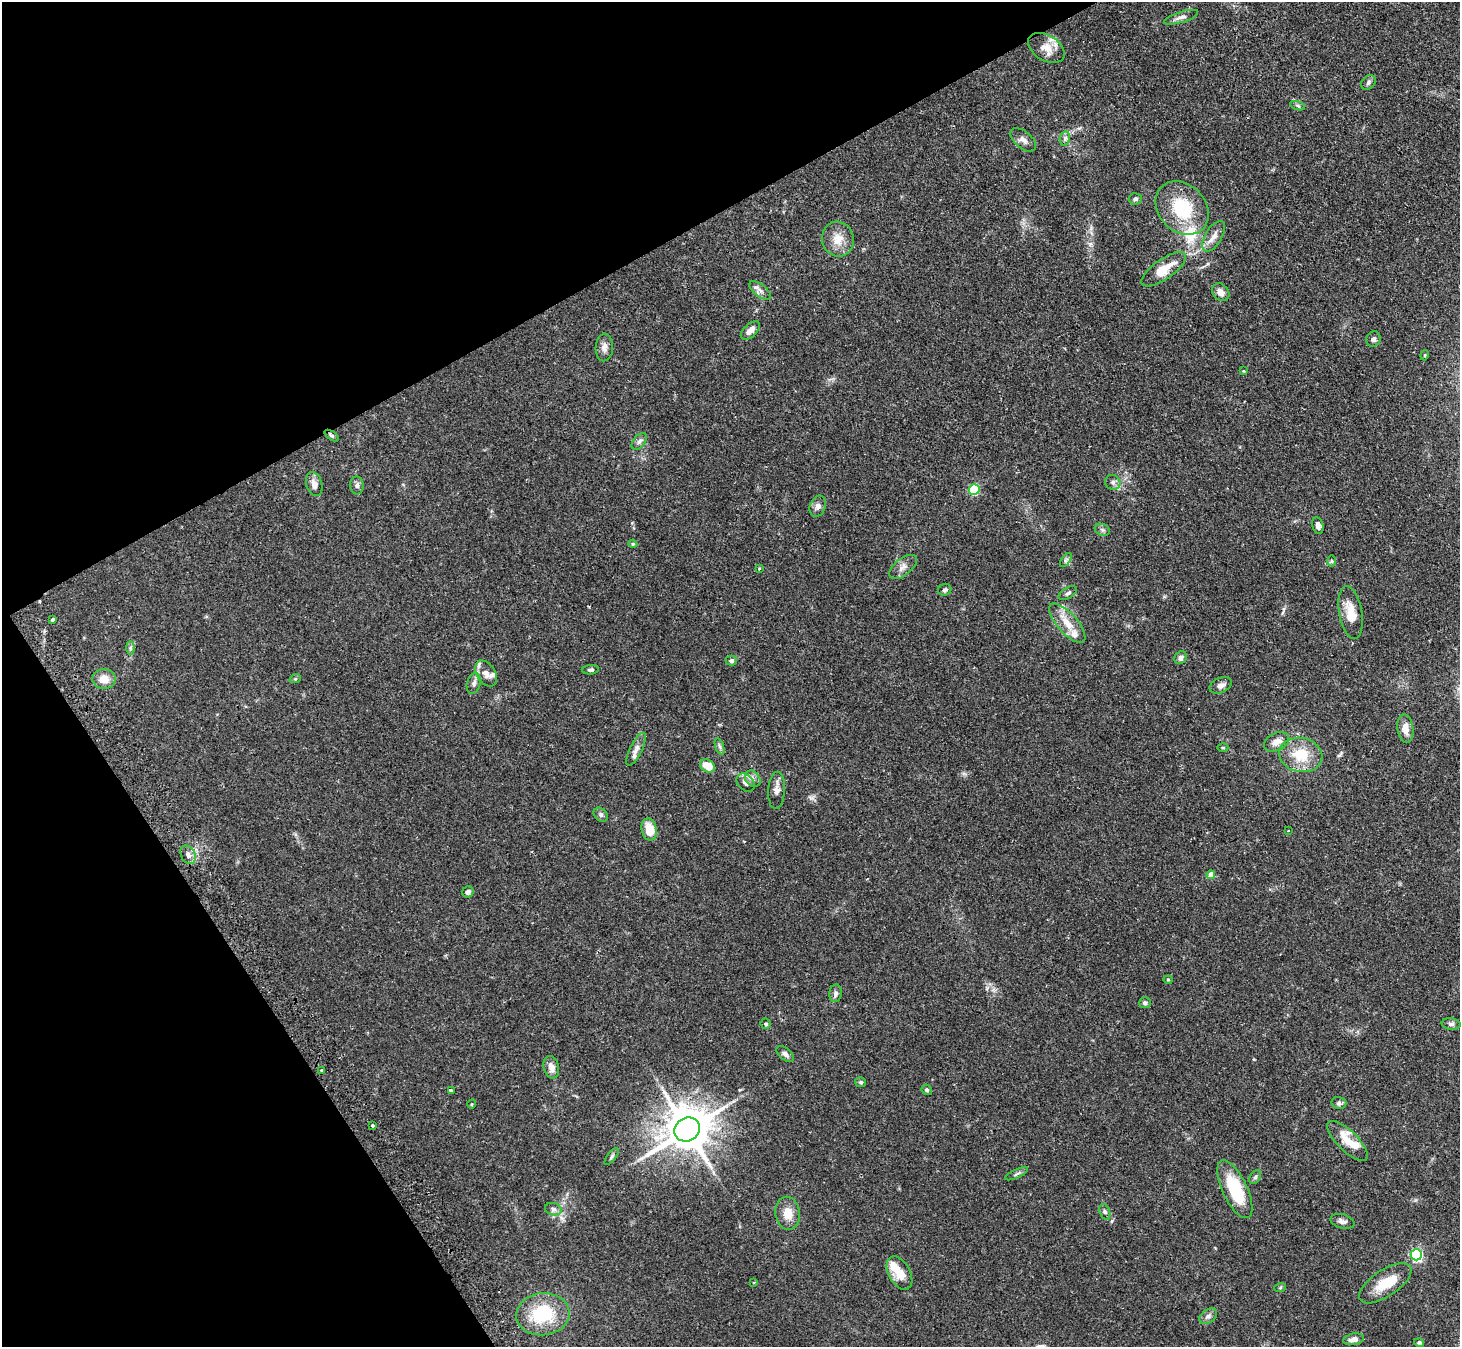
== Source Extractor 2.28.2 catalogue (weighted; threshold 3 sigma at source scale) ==
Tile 5 of 4 x 4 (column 1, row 2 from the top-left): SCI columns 33-1490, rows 2862-4206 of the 5894 x 5862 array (HDU 1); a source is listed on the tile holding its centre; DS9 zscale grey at full resolution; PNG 1462 x 1349 px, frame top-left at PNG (2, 2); each listed source drawn as its Kron ellipse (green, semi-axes under 4 px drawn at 4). Shown black and unused: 26% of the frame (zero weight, under 2 of 3 exposures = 3% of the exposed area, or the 3 px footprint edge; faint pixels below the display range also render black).
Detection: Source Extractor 2.28.2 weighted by HDU 2 'WHT'; one run over the whole footprint, this tile lists its part. Background 0.0965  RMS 0.0064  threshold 0.0288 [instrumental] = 3 sigma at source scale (4.5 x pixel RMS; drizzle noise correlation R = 1.50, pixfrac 1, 0.05/0.05 arcsec/px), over >= 5 px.
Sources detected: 105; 2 inside a brighter object's white glare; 1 cosmic-ray / hot-pixel residue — neither listed nor drawn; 7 inside a brighter listed object's ellipse — not listed separately; the other 95 listed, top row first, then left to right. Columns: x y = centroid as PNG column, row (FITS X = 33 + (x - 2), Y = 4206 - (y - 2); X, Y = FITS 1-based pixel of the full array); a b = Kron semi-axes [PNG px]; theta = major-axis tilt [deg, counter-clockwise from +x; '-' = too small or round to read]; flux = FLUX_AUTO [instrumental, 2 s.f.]
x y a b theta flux
1181 17 18 5 17 2.8
1046 48 20 12 -31 7.6
1368 82 8 6 46 1.7
1298 106 8 3 -19 1.1
1065 138 7 5 79 1.6
1023 140 15 8 -40 3.3
1135 199 6 5 - 1.4
1182 208 29 23 -46 33
1214 236 17 8 59 5.1
838 239 17 16 - 8.6
1164 269 26 10 35 13
760 290 13 6 -38 2.8
1221 292 10 7 -48 3.6
750 330 11 6 44 3.6
1373 339 8 7 - 1.7
604 347 14 8 87 3.4
1425 355 5 3 - 0.58
1243 371 3 3 - 0.67
332 436 8 4 -36 1
639 441 10 5 52 1.9
1113 482 8 7 - 2.2
314 484 12 8 -74 3.8
357 485 9 6 -86 2.1
974 489 5 5 - 38
818 506 11 7 70 2.8
1318 526 9 5 -77 2.4
1102 530 8 6 -22 1.5
633 544 4 4 - 0.71
1066 560 8 4 53 1.2
1332 561 6 4 -89 0.79
903 567 16 8 38 3.9
759 569 3 3 - 0.68
945 590 7 6 - 1.4
1068 593 10 5 31 1.5
1351 613 27 11 -80 11
53 619 4 3 - 1.2
1067 623 25 10 -48 10
130 648 7 4 -90 1.3
1180 658 7 6 - 2.1
731 661 5 5 - 1.7
591 670 8 4 3 1.2
486 673 14 9 -58 4.4
104 679 11 10 - 7.1
295 679 6 3 18 0.64
474 683 10 6 73 2.1
1221 685 12 7 25 2.8
1405 729 15 8 -83 5.6
1277 742 13 9 26 4.9
720 746 8 4 -71 1.3
1223 748 5 3 - 0.7
636 749 18 6 64 3.6
1301 755 22 17 -12 18
708 766 8 6 -35 9.8
753 779 9 7 -53 2.6
746 783 10 7 -45 3
776 790 19 8 87 3.9
601 815 8 6 -46 1.5
649 829 11 7 -78 10
1288 831 2 2 - 0.61
188 855 10 7 -62 2.7
1211 875 4 4 - 5.5
468 892 6 5 - 1.7
1168 980 4 4 - 0.64
835 993 9 6 84 1.9
1145 1003 6 5 - 1.6
766 1024 5 5 - 1.3
1451 1024 9 5 -6 1.8
785 1054 10 5 -38 2.3
551 1067 11 7 -77 4
321 1070 3 2 - 0.8
861 1082 5 5 - 1.1
451 1090 3 3 - 1.2
927 1090 5 5 - 0.99
1339 1103 7 6 - 1.6
472 1104 4 3 - 0.49
372 1126 4 3 - 0.93
687 1129 13 11 35 2500
1347 1141 26 10 -44 9.5
612 1156 10 4 50 1.2
1017 1174 12 3 25 1.3
1255 1177 8 5 58 1.2
1235 1189 31 12 -65 29
553 1209 8 6 -16 2.1
1105 1212 8 5 -70 1.2
788 1213 16 12 -80 7.8
1342 1221 12 7 -16 2.3
1416 1255 5 5 - 96
899 1273 18 11 -61 9.2
754 1283 3 3 - 0.74
1385 1283 30 13 34 14
1280 1288 6 4 20 0.74
543 1314 27 21 6 35
1208 1316 10 6 35 2.3
1354 1339 10 5 11 3.7
1419 1342 5 4 - 0.91